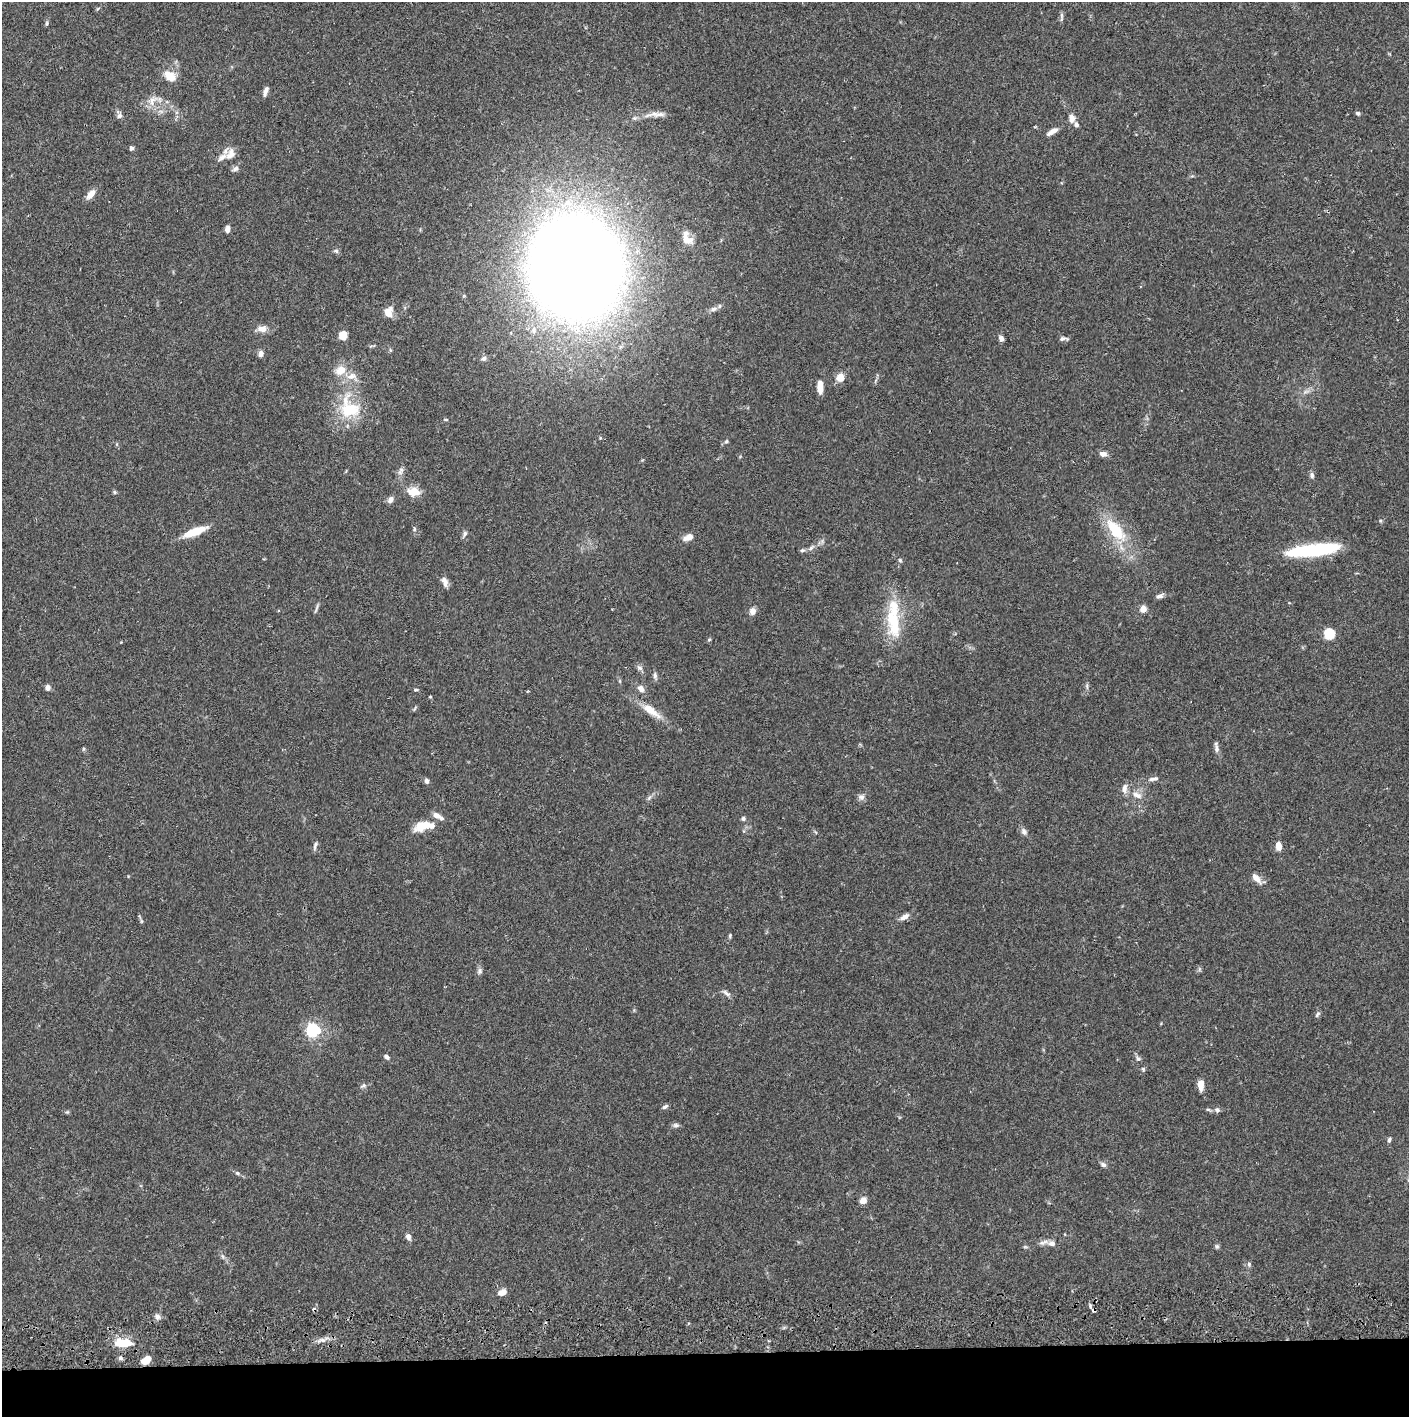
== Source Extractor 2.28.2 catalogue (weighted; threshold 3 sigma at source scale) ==
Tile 8 of 3 x 3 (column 2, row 3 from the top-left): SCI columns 1411-2817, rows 57-1471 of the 4229 x 4359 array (HDU 1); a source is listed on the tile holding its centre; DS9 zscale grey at full resolution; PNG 1411 x 1419 px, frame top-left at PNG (2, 2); no overlay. Shown black and unused: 4% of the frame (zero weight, under 2 of 3 exposures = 3% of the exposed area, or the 3 px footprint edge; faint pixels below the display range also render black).
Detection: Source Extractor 2.28.2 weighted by HDU 2 'WHT'; one run over the whole footprint, this tile lists its part. Background 0.0679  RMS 0.0048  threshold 0.0217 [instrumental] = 3 sigma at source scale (4.5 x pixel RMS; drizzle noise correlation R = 1.50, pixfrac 1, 0.05/0.05 arcsec/px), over >= 5 px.
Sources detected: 126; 1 inside a brighter object's white glare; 2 cosmic-ray / hot-pixel residue — not listed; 13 inside a brighter listed object's ellipse — not listed separately; the other 110 listed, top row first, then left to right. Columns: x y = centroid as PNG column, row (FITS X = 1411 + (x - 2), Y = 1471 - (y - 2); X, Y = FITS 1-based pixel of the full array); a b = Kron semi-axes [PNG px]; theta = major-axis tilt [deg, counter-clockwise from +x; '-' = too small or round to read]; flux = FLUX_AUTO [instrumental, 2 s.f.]
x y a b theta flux
98 9 6 3 44 0.56
1061 16 10 4 -79 1
46 23 7 3 82 0.69
168 74 17 10 4 5
265 91 11 5 73 2.2
153 100 18 10 57 4.7
1358 113 5 5 - 0.93
660 114 20 6 11 3.1
119 116 7 6 - 1.4
1072 118 12 8 -90 2.7
1052 132 15 5 32 3.1
131 148 5 4 - 1.2
231 154 17 10 55 4.2
235 169 9 6 33 1.5
91 194 11 6 50 4.5
227 229 7 5 80 1.8
686 240 15 10 -24 4.1
336 251 7 5 -14 0.99
575 267 69 62 -80 1200
714 309 9 5 18 1.5
388 312 13 10 83 4.7
262 329 12 8 -3 3.4
343 335 6 5 - 10
1001 338 7 6 - 1.6
1063 338 9 5 2 1.4
261 354 7 6 - 2.1
484 358 7 6 - 1.6
340 370 15 12 32 6.3
840 377 8 8 - 5.3
820 384 9 7 83 3.2
1306 391 7 4 19 1.2
349 410 32 25 -1 20
446 419 6 3 0 0.55
726 441 6 4 44 0.69
1103 454 9 6 -13 2.3
401 470 7 6 - 1.4
1312 475 8 5 -84 1.2
114 492 6 4 -89 0.65
414 492 16 10 -9 6.2
391 499 8 6 51 2.2
414 529 5 4 - 0.63
1115 530 42 17 -51 21
194 532 25 7 21 12
465 534 8 5 73 1.2
688 537 10 6 22 4.2
811 548 9 5 52 1.4
802 550 7 5 19 0.89
1312 550 50 11 6 45
900 560 6 4 -68 0.7
444 581 13 7 -73 2.5
1160 596 9 6 17 1.7
316 608 14 3 72 1
1143 609 5 4 - 7.8
278 610 4 3 - 0.47
753 611 8 7 - 2.7
893 619 54 15 -88 24
1329 634 6 5 - 32
709 640 5 3 - 0.49
640 668 8 6 -31 1.4
655 675 9 6 -87 1.3
1087 686 9 3 -78 0.89
47 687 7 6 - 1.8
641 689 10 7 -46 2.5
415 690 6 4 5 0.61
430 697 4 3 - 0.58
651 711 30 10 -36 8.1
83 749 6 3 71 0.53
1217 749 13 6 -90 1.8
1154 779 14 6 9 1.8
426 781 7 5 -66 1.2
1137 795 16 8 -25 3.7
861 797 9 8 - 1.8
743 819 6 6 - 0.96
423 825 22 12 22 8.7
1024 832 9 6 -59 1.8
315 845 12 4 78 1.2
1278 846 7 5 -81 4.7
1256 878 14 7 -45 3.5
904 917 14 7 30 2.5
141 921 6 4 -72 0.68
730 936 6 4 73 0.67
480 971 9 6 77 1.3
726 993 12 5 -37 1.6
1317 1014 8 5 54 0.96
313 1030 6 6 - 69
386 1057 7 5 -33 1.3
1138 1059 7 6 - 1.2
1143 1069 6 5 - 0.74
1201 1085 9 5 -89 5.3
363 1086 8 6 26 1.2
665 1107 8 5 31 1.1
1208 1109 6 4 -1 0.71
1217 1110 8 6 -13 1.3
676 1125 9 5 -1 1.2
1389 1140 7 4 63 0.96
1103 1165 8 6 -23 1.3
237 1173 7 5 -27 0.96
863 1200 6 6 - 3.9
408 1237 8 6 -73 2
1043 1242 14 6 19 2.1
1217 1246 7 5 -89 0.86
222 1256 6 4 -70 0.83
1249 1264 6 5 - 0.9
502 1292 10 6 20 3.5
1094 1310 5 4 - 1.5
157 1317 7 7 - 1.8
323 1340 7 6 - 1.7
126 1343 15 12 3 6.8
121 1358 6 5 - 1.1
144 1361 7 6 - 3.8
Overlapping masked pixels (flux is a lower limit): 1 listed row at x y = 1094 1310